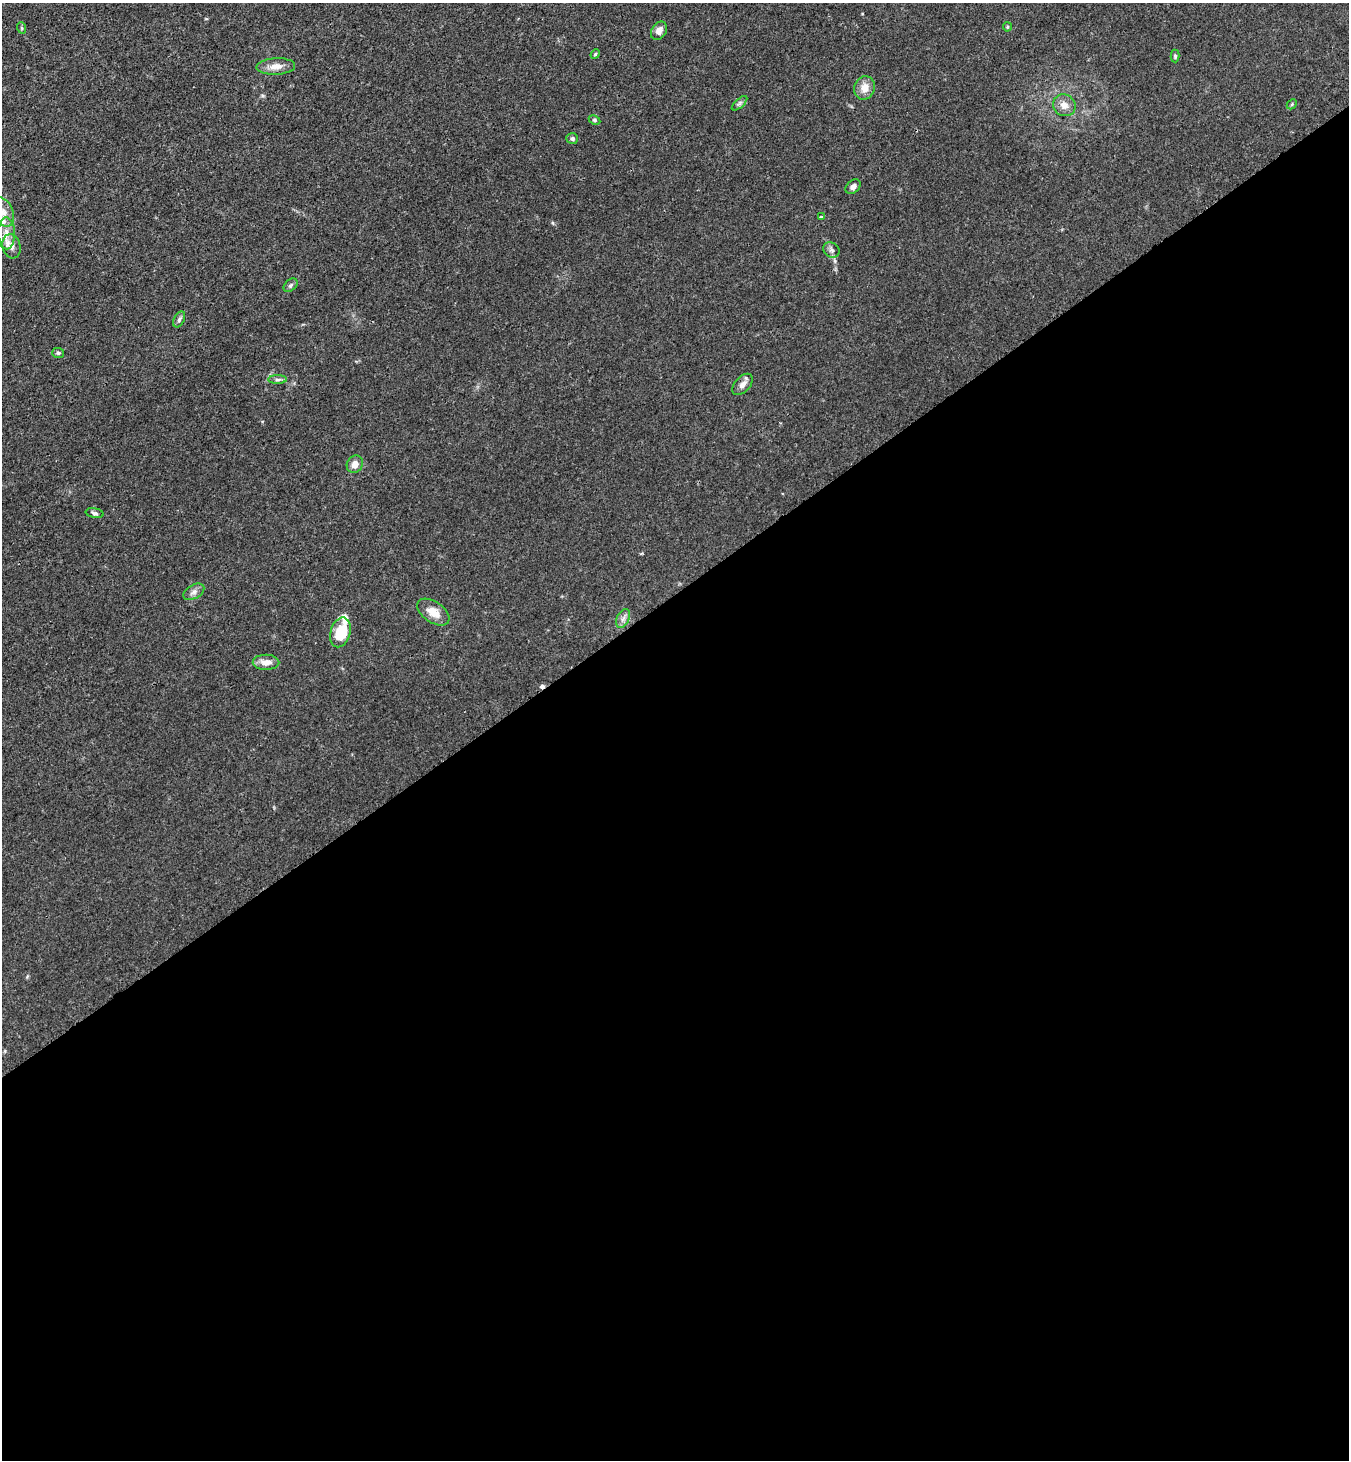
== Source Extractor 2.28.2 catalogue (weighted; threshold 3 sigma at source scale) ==
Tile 15 of 4 x 4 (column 3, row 4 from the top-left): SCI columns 2875-4221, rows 32-1489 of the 5889 x 5896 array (HDU 1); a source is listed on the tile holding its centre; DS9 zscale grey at full resolution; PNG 1351 x 1462 px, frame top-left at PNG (2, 3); each listed source drawn as its Kron ellipse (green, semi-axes under 4 px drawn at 4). Shown black and unused: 59% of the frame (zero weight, under 3 of 4 exposures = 3% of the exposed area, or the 3 px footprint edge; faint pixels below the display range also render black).
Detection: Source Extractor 2.28.2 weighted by HDU 2 'WHT'; one run over the whole footprint, this tile lists its part. Background 0.0145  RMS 0.0026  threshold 0.0118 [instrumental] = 3 sigma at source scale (4.5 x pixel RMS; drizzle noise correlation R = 1.50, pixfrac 1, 0.05/0.05 arcsec/px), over >= 5 px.
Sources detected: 34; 1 cosmic-ray / hot-pixel residue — neither listed nor drawn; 3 inside a brighter listed object's ellipse — not listed separately; the other 30 listed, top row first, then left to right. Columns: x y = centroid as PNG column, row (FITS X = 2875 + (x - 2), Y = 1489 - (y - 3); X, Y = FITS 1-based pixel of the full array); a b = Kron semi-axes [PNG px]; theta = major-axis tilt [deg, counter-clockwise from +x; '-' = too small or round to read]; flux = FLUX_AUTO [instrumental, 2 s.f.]
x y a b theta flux
1007 27 4 4 - 0.28
22 28 6 3 -71 0.28
659 31 10 7 56 1.6
595 54 5 4 - 0.29
1175 56 6 4 -89 0.39
276 66 19 8 3 2.4
865 88 12 10 67 2.9
740 103 9 4 42 0.62
1292 104 6 4 47 0.32
1064 105 11 10 - 2.1
594 120 6 4 -27 0.38
572 139 6 5 - 0.66
853 187 8 6 41 0.95
3 212 15 10 -65 2.5
821 217 4 4 - 0.28
6 233 16 8 -89 2.3
11 246 12 9 -75 1.6
831 250 9 7 -34 0.85
290 285 8 5 42 0.6
179 319 8 5 64 0.67
58 353 6 5 - 0.45
278 380 9 4 0 0.65
743 384 13 7 47 1.5
355 464 9 7 61 2
95 513 9 4 -10 0.57
194 592 11 7 31 1.1
433 612 18 10 -34 3.5
623 619 10 6 62 1.1
340 632 15 10 75 9.3
266 662 13 7 -1 2.4
Isophote crosses this tile's border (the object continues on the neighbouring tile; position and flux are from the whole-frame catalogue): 1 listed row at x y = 3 212